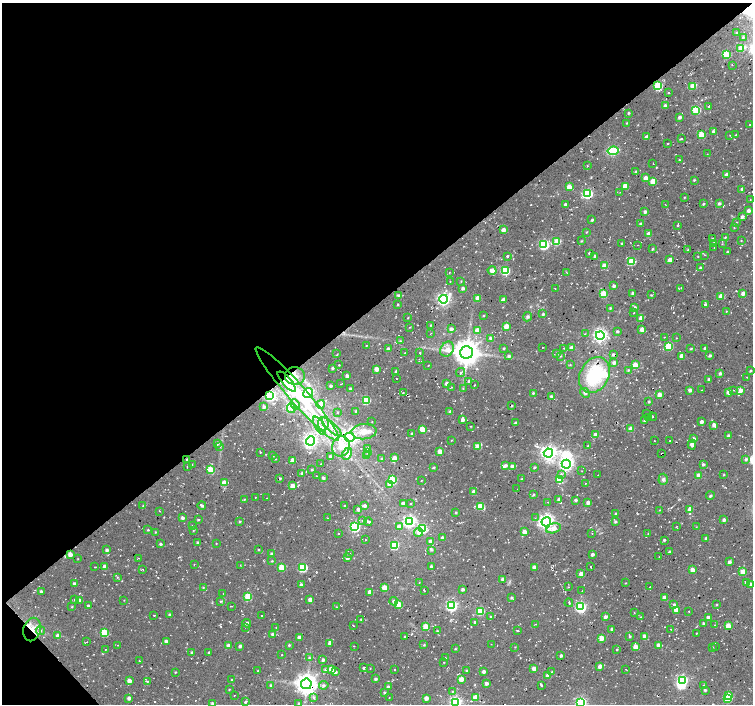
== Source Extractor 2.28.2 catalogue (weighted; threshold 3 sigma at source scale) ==
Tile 5 of 4 x 4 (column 1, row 2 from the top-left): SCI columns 26-1527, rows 3029-4431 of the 6033 x 5992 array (HDU 1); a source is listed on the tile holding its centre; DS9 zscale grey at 2 x 2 block average (1 PNG px = mean of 2 x 2 image px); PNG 755 x 706 px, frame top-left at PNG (2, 3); each listed source drawn as its Kron ellipse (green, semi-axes under 4 px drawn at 4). Shown black and unused: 44% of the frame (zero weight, under 2 of 3 exposures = <1% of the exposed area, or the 3 px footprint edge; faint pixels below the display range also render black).
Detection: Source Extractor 2.28.2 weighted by HDU 2 'WHT'; one run over the whole footprint, this tile lists its part. Background 0.05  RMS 0.0081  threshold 0.0364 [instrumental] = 3 sigma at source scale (4.5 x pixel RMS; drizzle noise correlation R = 1.50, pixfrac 1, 0.0396/0.0396 arcsec/px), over >= 5 px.
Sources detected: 627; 2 inside a brighter object's white glare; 19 cosmic-ray / hot-pixel residue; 1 long thin detection or spike segment (spike, bleed or trail) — neither listed nor drawn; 14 inside a brighter listed object's ellipse — not listed separately; of the other 591, all 500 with FLUX_AUTO >= 0.768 (the completeness limit of this list) listed and drawn (91 fainter detections not listed), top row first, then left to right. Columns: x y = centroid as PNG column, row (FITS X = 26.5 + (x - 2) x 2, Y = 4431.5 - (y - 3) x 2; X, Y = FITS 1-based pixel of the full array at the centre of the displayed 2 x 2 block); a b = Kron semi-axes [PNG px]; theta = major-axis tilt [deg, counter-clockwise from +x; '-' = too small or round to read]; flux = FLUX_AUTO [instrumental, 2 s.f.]
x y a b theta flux
736 33 2 2 - 1.2
743 37 2 2 - 2.8
741 48 3 3 - 42
726 54 3 3 - 82
732 65 2 2 - 0.8
658 86 3 3 - 99
692 86 3 3 - 37
668 92 2 2 - 2
665 106 4 3 - 4.4
708 106 4 3 - 2.4
696 110 3 3 - 95
628 113 2 2 - 2.5
679 117 3 2 - 5.2
627 123 3 2 - 1.7
750 125 2 2 - 1.2
713 131 3 2 - 3.7
701 135 3 3 - 39
730 135 2 2 - 0.8
736 135 4 2 - 1.9
647 137 3 2 - 14
681 139 3 2 - 1.9
668 143 2 2 - 1.7
613 151 5 4 - 69
707 154 2 2 - 0.81
679 160 2 2 - 1.3
653 163 2 2 - 0.86
587 165 3 2 - 0.88
636 172 3 3 - 3.4
726 175 3 2 - 12
646 178 3 3 - 13
694 180 3 2 - 2
653 181 3 3 - 30
625 186 3 3 - 32
569 187 3 3 - 23
742 189 2 2 - 4.1
620 192 2 2 - 0.95
587 194 4 4 - 150
684 197 2 2 - 1.5
750 199 2 2 - 0.91
719 203 3 2 - 3.7
665 204 3 2 - 0.92
703 204 3 2 - 2.1
565 205 3 2 - 5.9
748 211 3 3 - 6.6
645 212 3 2 - 5.9
742 217 3 2 - 6.8
592 220 3 2 - 2.3
736 222 3 2 - 1.1
640 224 4 2 - 2.7
677 226 3 2 - 2.3
734 228 3 2 - 1.1
503 230 3 3 - 12
586 232 3 2 - 1.2
649 234 3 3 - 21
725 237 3 2 - 1.7
712 239 3 2 - 2
741 240 2 2 - 1.2
581 241 3 3 - 1.7
557 242 3 3 - 58
622 243 3 2 - 1.7
714 243 3 3 - 3.2
722 244 3 2 - 0.99
544 245 4 4 - 200
638 245 2 2 - 1.1
714 248 2 2 - 1.9
652 249 3 2 - 2.1
688 250 2 2 - 2.6
727 252 2 2 - 2.4
589 253 2 2 - 2.1
705 255 2 2 - 1
507 256 3 2 - 1.8
595 256 4 3 - 3.9
698 256 3 2 - 0.99
670 260 3 2 - 14
632 261 3 3 - 75
604 266 3 3 - 21
700 268 3 2 - 3.8
492 270 4 3 - 17
505 271 3 3 - 120
449 272 2 2 - 0.98
566 272 3 2 - 0.92
450 281 2 2 - 0.93
461 281 2 2 - 1
614 286 3 3 - 4.6
463 288 3 3 - 5.5
681 288 3 2 - 1.3
555 289 2 2 - 0.78
633 293 2 2 - 7.6
743 293 3 3 - 11
603 294 3 3 - 52
651 295 3 2 - 1.5
398 296 3 3 - 4.5
721 296 3 3 - 16
478 298 3 3 - 21
444 299 4 4 - 450
503 300 3 3 - 15
398 305 3 2 - 1.4
705 305 3 2 - 5.4
635 307 3 3 - 2.9
610 308 2 2 - 2
726 311 2 2 - 1
633 313 2 2 - 0.87
543 314 3 2 - 2.8
483 316 2 2 - 1.4
528 317 5 4 - 3.9
408 318 2 2 - 1.1
641 318 3 3 - 14
431 325 3 2 - 1.3
506 326 3 3 - 26
409 327 2 2 - 1.3
451 329 3 3 - 4.5
642 329 3 3 - 13
477 330 3 3 - 13
617 331 3 3 - 2.8
430 334 2 2 - 0.89
585 334 3 2 - 1.5
600 336 4 4 - 540
664 337 2 2 - 1.2
490 338 3 3 - 3.8
677 338 2 2 - 0.78
400 341 3 3 - 1.7
366 346 2 2 - 0.94
669 346 3 3 - 83
543 347 2 2 - 1
388 348 3 3 - 3.2
504 348 3 2 - 1.8
564 348 2 2 - 1
571 348 4 3 - 6.4
705 348 3 2 - 3.5
447 349 8 6 54 12
691 349 3 2 - 2
467 352 6 6 - 2700
405 353 3 2 - 1.5
420 353 3 2 - 1.3
337 354 2 2 - 1.5
557 354 3 2 - 3.2
613 355 2 2 - 3.7
710 355 3 2 - 2.9
509 356 4 4 - 3.8
560 356 3 3 - 1.5
681 356 3 3 - 16
419 359 2 2 - 0.99
614 363 3 3 - 6.1
339 365 2 2 - 1.1
428 365 2 2 - 0.88
570 365 3 2 - 1.4
635 365 3 3 - 23
332 368 3 3 - 2.6
376 369 3 3 - 12
628 370 3 3 - 1.8
396 371 3 2 - 2.9
750 371 3 2 - 2.2
460 373 5 3 - 2.7
720 373 3 3 - 4.9
594 375 19 14 62 130
295 376 10 9 - 21
347 376 3 3 - 5.4
747 377 2 2 - 0.82
396 379 2 2 - 0.81
708 379 3 2 - 4
287 381 12 4 -48 53
469 381 3 3 - 4.2
447 383 3 3 - 7.5
341 384 4 2 - 0.8
474 385 3 2 - 1.1
330 386 3 2 - 4
451 387 3 2 - 0.94
463 388 3 2 - 1.3
350 389 3 2 - 3.2
690 390 3 3 - 8.6
702 390 2 2 - 0.94
734 390 3 2 - 2.5
740 390 3 2 - 850
729 392 3 3 - 15
308 393 5 4 - 94
403 393 3 2 - 1.2
533 393 3 3 - 2.3
585 393 5 4 - 5
297 394 62 9 -49 300
659 395 3 3 - 15
270 396 4 4 - 260
551 396 3 3 - 3.5
366 400 3 3 - 100
649 402 3 3 - 2.3
321 404 4 4 - 19
295 405 5 4 - 4.5
511 406 2 2 - 1.6
264 407 2 2 - 4.7
291 408 5 2 - 3.6
356 411 3 2 - 2
338 412 3 2 - 1.5
450 412 3 3 - 6
647 413 2 2 - 0.78
653 417 4 3 - 2.6
648 418 3 3 - 1.9
463 420 3 3 - 7.8
644 420 3 2 - 3.4
372 422 2 2 - 0.87
701 422 3 3 - 6.2
516 423 3 2 - 5
323 424 7 5 84 10
714 425 4 3 - 7.4
319 426 10 4 -59 12
471 426 2 2 - 1
332 427 13 4 -44 12
422 429 4 3 - 23
631 429 3 3 - 22
364 432 13 7 5 24
412 434 3 2 - 5
596 435 3 3 - 22
728 435 3 3 - 4
350 437 5 4 - 510
693 439 3 3 - 9.8
451 440 2 2 - 1.1
311 441 4 4 - 510
654 441 2 2 - 1.1
669 441 2 2 - 0.79
217 443 3 3 - 5.3
692 445 5 4 - 7.7
341 446 10 8 69 34
588 446 3 2 - 2.8
220 447 3 2 - 1.6
477 447 4 3 - 18
368 448 3 3 - 4.3
440 451 3 3 - 21
260 452 3 2 - 0.95
367 452 3 2 - 1.3
548 453 5 4 - 740
662 453 2 2 - 1.6
347 454 6 4 61 24
273 455 3 3 - 2.2
367 456 3 3 - 3.5
330 457 3 3 - 5.7
382 458 3 2 - 1.9
394 458 3 3 - 16
187 459 3 3 - 2.4
275 459 3 2 - 1.5
746 459 3 3 - 3.9
293 460 3 3 - 14
192 464 2 2 - 1.6
321 464 2 2 - 0.82
566 464 4 4 - 510
703 464 3 2 - 4.1
505 465 3 3 - 5.2
187 466 3 2 - 1.2
512 466 3 3 - 7.4
534 467 3 2 - 2.1
434 468 4 2 - 2
211 470 3 3 - 58
312 470 3 2 - 2
582 471 2 2 - 0.78
302 473 3 3 - 5.1
561 474 3 3 - 2.5
598 475 2 2 - 0.83
698 475 3 3 - 13
723 475 3 2 - 1.4
316 476 2 2 - 0.96
280 478 3 3 - 2.4
323 478 3 2 - 4.1
522 478 2 2 - 1.5
559 479 3 3 - 39
663 479 5 4 - 5
392 480 3 3 - 78
421 481 2 2 - 0.84
224 483 3 3 - 16
390 484 4 3 - 17
585 484 2 2 - 1.3
292 486 3 3 - 16
517 489 2 2 - 0.79
474 492 3 3 - 14
533 495 3 2 - 1.9
710 496 4 3 - 3.5
255 497 2 2 - 0.9
267 498 2 2 - 0.86
244 499 2 2 - 1.5
559 499 3 2 - 5.5
576 500 3 2 - 3.6
548 502 2 2 - 1.3
588 502 3 3 - 8.2
410 503 3 2 - 1.1
403 504 3 3 - 8.4
202 505 4 3 - 3.2
143 506 3 2 - 1.4
345 506 2 2 - 1
365 506 3 3 - 4.5
481 506 3 3 - 78
358 509 3 2 - 5.7
690 509 3 3 - 17
659 510 3 2 - 1.1
160 511 2 2 - 0.94
456 513 3 2 - 2.2
616 514 3 3 - 2.4
182 518 3 3 - 5.1
328 518 4 2 - 1.2
535 518 2 2 - 1.2
198 520 3 2 - 2
724 520 3 2 - 6.7
240 521 2 2 - 2
363 521 3 2 - 3.6
368 522 4 3 - 5.2
409 522 4 4 - 360
546 522 5 4 - 730
615 522 3 3 - 3.2
192 526 3 2 - 0.84
399 526 3 3 - 13
355 527 4 4 - 210
676 527 2 2 - 0.79
696 527 2 2 - 0.81
553 528 7 4 17 15
423 529 4 3 - 110
148 530 3 2 - 2
193 530 3 3 - 1.4
155 532 3 2 - 1.4
419 532 4 4 - 9.8
524 532 3 3 - 22
338 534 2 2 - 1.1
592 534 2 2 - 0.86
648 534 3 2 - 1.4
442 538 3 2 - 8.4
706 539 3 3 - 3.9
365 540 2 2 - 0.97
664 540 2 2 - 3
430 541 3 3 - 9.7
198 543 3 2 - 3.4
216 543 2 2 - 0.93
160 544 3 2 - 3.1
394 545 3 3 - 100
107 550 3 2 - 4.7
258 550 2 2 - 1.3
432 550 3 2 - 2.2
669 552 2 2 - 3.6
70 554 3 3 - 13
271 554 3 3 - 3.6
350 554 2 2 - 1.2
592 554 3 2 - 5.8
659 557 2 2 - 0.8
138 558 2 2 - 1
347 558 3 3 - 6.3
78 559 3 2 - 0.78
272 561 2 2 - 1.5
729 562 3 2 - 6
194 564 2 2 - 0.86
240 565 2 2 - 0.79
431 566 3 3 - 4.1
95 567 3 2 - 1.1
105 567 3 3 - 11
591 567 2 2 - 2.7
282 568 3 3 - 54
303 568 4 3 - 110
534 568 3 3 - 16
143 569 4 2 - 1.3
692 570 3 3 - 17
743 572 3 3 - 37
581 574 3 3 - 17
117 577 3 3 - 1.6
502 579 2 2 - 4.8
419 583 2 2 - 0.78
625 583 2 2 - 0.91
747 583 3 3 - 16
74 584 3 3 - 4.7
750 584 4 3 - 3.5
301 585 3 3 - 4
203 587 3 3 - 1.9
568 587 2 2 - 0.87
650 587 3 2 - 1.1
384 588 3 3 - 31
462 589 3 2 - 5.1
424 590 2 2 - 1.1
41 591 3 3 - 3.5
582 591 2 2 - 0.77
370 592 3 3 - 20
223 593 2 2 - 0.92
248 597 3 3 - 74
511 598 3 3 - 2.4
664 598 3 3 - 14
74 599 3 2 - 0.81
79 600 3 3 - 3.8
124 600 2 2 - 0.8
310 600 3 3 - 13
394 601 4 4 - 5.6
220 602 4 2 - 1.8
569 603 4 2 - 1.9
399 604 3 3 - 39
717 604 3 2 - 1.3
674 605 3 3 - 6.7
88 606 2 2 - 3.7
231 606 3 2 - 1.9
452 606 4 4 - 290
72 607 2 2 - 1.4
336 607 2 2 - 1.4
581 607 4 4 - 290
676 610 3 3 - 25
480 611 3 3 - 81
689 612 2 2 - 1.5
634 613 2 2 - 0.88
154 615 2 2 - 1.3
169 615 3 3 - 4.5
261 615 2 2 - 1.9
490 616 3 2 - 1.6
605 617 3 3 - 7.3
641 617 3 2 - 2.2
708 617 3 3 - 6.3
361 619 2 2 - 1.4
475 622 3 2 - 4.3
247 623 4 3 - 5
703 623 3 3 - 2.5
536 624 2 2 - 0.81
353 625 3 2 - 0.81
714 625 2 2 - 1.2
728 626 3 3 - 28
246 627 2 2 - 0.83
276 627 2 2 - 0.8
426 627 3 3 - 47
32 629 12 8 76 25
612 629 2 2 - 6
671 629 2 2 - 1.3
40 631 4 4 - 4.4
437 631 3 2 - 1.6
517 631 2 2 - 1.5
104 633 3 3 - 67
272 634 3 3 - 3.6
696 634 2 2 - 0.9
58 636 3 3 - 13
405 636 2 2 - 1.5
645 636 3 3 - 22
299 637 3 3 - 10
630 637 3 3 - 2.1
601 638 3 3 - 28
166 641 3 2 - 6.7
86 642 3 2 - 1.1
329 644 3 2 - 5.4
491 644 2 2 - 1.2
118 645 3 2 - 1.5
289 645 3 2 - 2.6
424 645 3 2 - 1.7
658 645 3 3 - 7.6
229 646 3 3 - 15
240 646 3 3 - 4.6
354 646 2 2 - 0.79
715 646 2 2 - 0.98
515 647 3 2 - 0.94
635 647 3 3 - 22
712 647 2 2 - 0.97
105 649 2 2 - 0.94
455 649 3 2 - 1.4
617 650 2 2 - 1.4
191 652 2 2 - 2
209 652 2 2 - 2.6
282 655 2 2 - 0.79
561 656 2 2 - 4.3
309 658 3 2 - 1.7
445 658 2 2 - 1.1
323 660 3 2 - 5.5
139 661 2 2 - 1.1
444 662 3 2 - 0.93
600 666 3 2 - 11
364 668 2 2 - 3.9
370 668 2 2 - 0.77
534 668 3 3 - 14
325 669 3 3 - 3.4
331 669 3 3 - 17
626 669 2 2 - 0.89
395 670 2 2 - 2.1
257 671 2 2 - 1
466 671 3 3 - 2.2
175 672 2 2 - 1.5
335 672 3 3 - 5.6
483 672 3 2 - 6.3
552 672 2 2 - 1.2
548 676 3 3 - 21
232 679 3 2 - 1.3
375 679 3 3 - 3.1
461 679 4 3 - 17
682 680 4 3 - 270
129 681 4 3 - 13
147 681 3 2 - 1.2
486 683 3 2 - 7.6
306 684 5 5 - 1800
271 685 2 2 - 3
324 685 5 3 - 3.8
541 685 3 2 - 2.6
704 686 4 3 - 3.8
388 687 3 2 - 6.9
229 689 2 2 - 1.1
705 690 3 3 - 2.9
452 691 3 2 - 1.2
384 692 3 3 - 2.4
234 695 2 2 - 0.96
728 695 3 3 - 21
314 697 4 4 - 3
389 697 2 2 - 0.81
475 697 3 3 - 28
129 698 3 2 - 6.7
426 698 3 3 - 9.8
727 698 4 3 - 79
245 702 2 2 - 6.8
456 702 4 4 - 380
581 702 4 4 - 270
212 703 3 3 - 3.9
299 704 3 3 - 4.4
Overlapping masked pixels (flux is a lower limit): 8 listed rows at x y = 658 86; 295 376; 287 381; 297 394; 270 396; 187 459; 70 554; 32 629
Isophote crosses this tile's border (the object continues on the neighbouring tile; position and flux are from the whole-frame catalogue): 4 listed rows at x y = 456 702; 581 702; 212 703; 299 704
Diffuse or blended objects may show on this block-average render without a row.